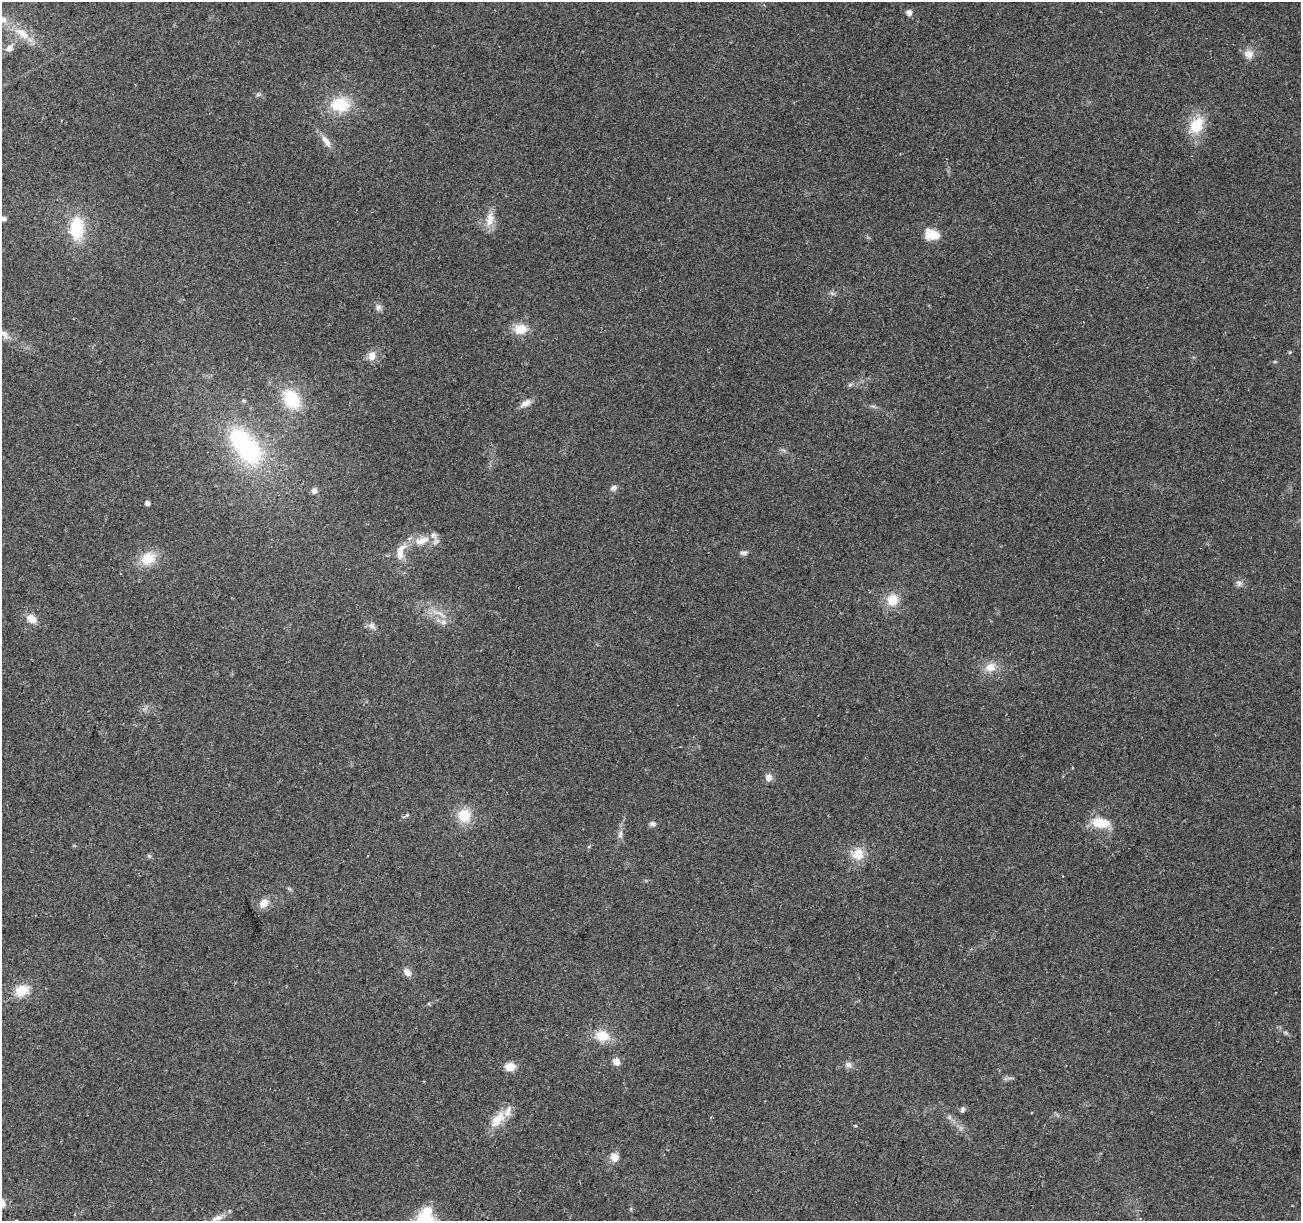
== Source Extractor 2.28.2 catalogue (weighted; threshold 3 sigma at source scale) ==
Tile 7 of 4 x 4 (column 3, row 2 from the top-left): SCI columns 2614-3912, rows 2751-3969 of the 5219 x 5440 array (HDU 1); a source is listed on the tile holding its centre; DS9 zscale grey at full resolution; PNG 1303 x 1223 px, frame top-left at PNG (2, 2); no overlay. Shown black and unused: <1% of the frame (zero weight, under 2 of 3 exposures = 2% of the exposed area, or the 3 px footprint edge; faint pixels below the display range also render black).
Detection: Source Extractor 2.28.2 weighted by HDU 2 'WHT'; one run over the whole footprint, this tile lists its part. Background 0.227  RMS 0.014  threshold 0.0611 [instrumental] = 3 sigma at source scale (4.5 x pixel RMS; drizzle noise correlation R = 1.50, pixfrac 1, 0.0396/0.0396 arcsec/px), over >= 5 px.
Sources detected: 60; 1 inside a brighter object's white glare — not listed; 2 inside a brighter listed object's ellipse — not listed separately; the other 57 listed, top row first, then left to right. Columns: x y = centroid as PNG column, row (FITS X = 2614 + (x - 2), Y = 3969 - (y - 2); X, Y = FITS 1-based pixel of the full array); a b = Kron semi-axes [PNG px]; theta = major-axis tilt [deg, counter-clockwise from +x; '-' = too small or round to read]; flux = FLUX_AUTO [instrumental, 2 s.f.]
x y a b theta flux
909 12 7 6 - 5.2
2 19 16 8 -25 9.5
22 33 23 11 -39 22
9 48 9 9 - 6.2
1249 54 14 12 -18 9.7
340 105 22 16 -2 46
1196 125 22 17 61 35
326 141 20 7 -55 9.8
4 218 5 4 - 4.8
490 219 22 10 78 15
77 228 24 15 89 55
932 234 19 13 -17 19
378 307 9 8 - 4.6
520 329 14 12 -4 22
4 334 16 7 -41 7.7
372 356 12 10 81 10
850 384 7 4 20 2.1
291 399 22 16 -59 54
526 403 15 7 28 8.2
249 451 36 32 -53 130
614 488 9 7 25 4.5
314 491 7 7 - 4.9
147 503 4 4 - 5.2
422 541 24 10 20 21
400 552 21 9 75 17
743 553 10 6 -8 3.7
148 558 19 15 31 26
1239 583 9 7 46 4.3
892 600 13 12 - 22
441 614 17 5 -37 8.5
31 619 13 9 -34 12
443 622 8 7 - 5.1
372 626 11 7 -49 5.7
990 667 15 12 26 15
769 777 9 8 - 6.5
407 815 5 4 - 1.8
464 815 16 15 - 28
1100 823 25 12 -8 27
653 824 8 6 -5 4
620 834 12 4 71 4.7
858 854 15 14 - 21
149 856 7 4 -45 1.9
1062 876 3 2 - 0.91
264 903 12 9 55 11
407 972 10 7 -52 7.7
22 991 17 13 23 25
602 1036 18 14 -10 24
616 1062 10 8 -41 7.1
848 1065 9 7 -16 4.8
510 1067 11 8 4 14
962 1109 8 5 76 2.7
949 1117 7 4 -71 2.5
498 1119 27 13 48 23
855 1126 5 3 - 1.1
615 1157 10 9 - 10
426 1215 24 19 69 42
217 1218 15 7 17 8.4
Isophote crosses this tile's border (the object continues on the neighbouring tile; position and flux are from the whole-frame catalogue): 3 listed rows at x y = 2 19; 4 334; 426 1215